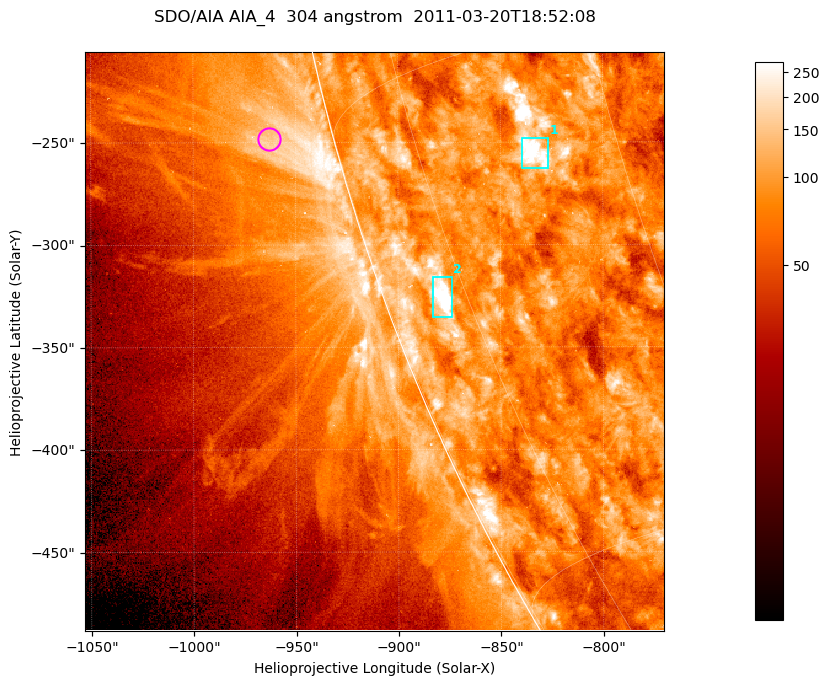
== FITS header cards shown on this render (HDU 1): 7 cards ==
TELESCOP= 'SDO/AIA '           / For AIA: SDO/AIA
INSTRUME= 'AIA_4   '           / For AIA: AIA_ATA1, AIA_ATA2, AIA_ATA3 or AIA_AT
WAVELNTH=                  304 / [angstrom] Wavelength
WAVEUNIT= 'angstrom'           / Wavelength unit: angstrom
DATE-OBS= '2011-03-20T18:52:08.131' / [ISO] Date when observation started; ISO 8
CTYPE1  = 'HPLN-TAN'           / CTYPE1; Typically HPLN
CTYPE2  = 'HPLT-TAN'           / CTYPE2; Typically HPLT

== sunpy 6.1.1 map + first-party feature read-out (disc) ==
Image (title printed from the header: SDO/AIA AIA_4  304 angstrom  2011-03-20T18:52:08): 471 x 471 px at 0.6 arcsec/px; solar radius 964 arcsec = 1606 px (partial field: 1.2% of the solar disc is inside the frame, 44% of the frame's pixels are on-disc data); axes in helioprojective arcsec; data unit not stated in the header (colour bar unlabelled)
Orientation: roll -0.132 deg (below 1 deg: not rotated)
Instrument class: DISC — disc imager (sunpy class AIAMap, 304 A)
Bright regions (active regions / flare kernels): reference = the on-disc median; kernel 5 px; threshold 5 sigma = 146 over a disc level ~84.9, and >= 1.15x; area >= 221 px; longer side >= 6 px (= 3.6 arcsec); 2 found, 2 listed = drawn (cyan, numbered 1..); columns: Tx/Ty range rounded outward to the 2 arcsec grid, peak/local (2 s.f.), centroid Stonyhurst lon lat
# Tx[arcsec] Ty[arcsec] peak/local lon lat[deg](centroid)
1 -840..-826 -264..-248 5.5 -65 -18
2 -884..-874 -336..-314 5.2 -78 -21
Off-limb structures (1.02-1.3 R_sun): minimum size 110 px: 9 found; the strongest spans PA ~105 deg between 1.02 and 1.05 R_sun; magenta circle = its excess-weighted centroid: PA ~105 deg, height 1.03 R_sun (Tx ~-962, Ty ~-248 arcsec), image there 1.9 x the reference